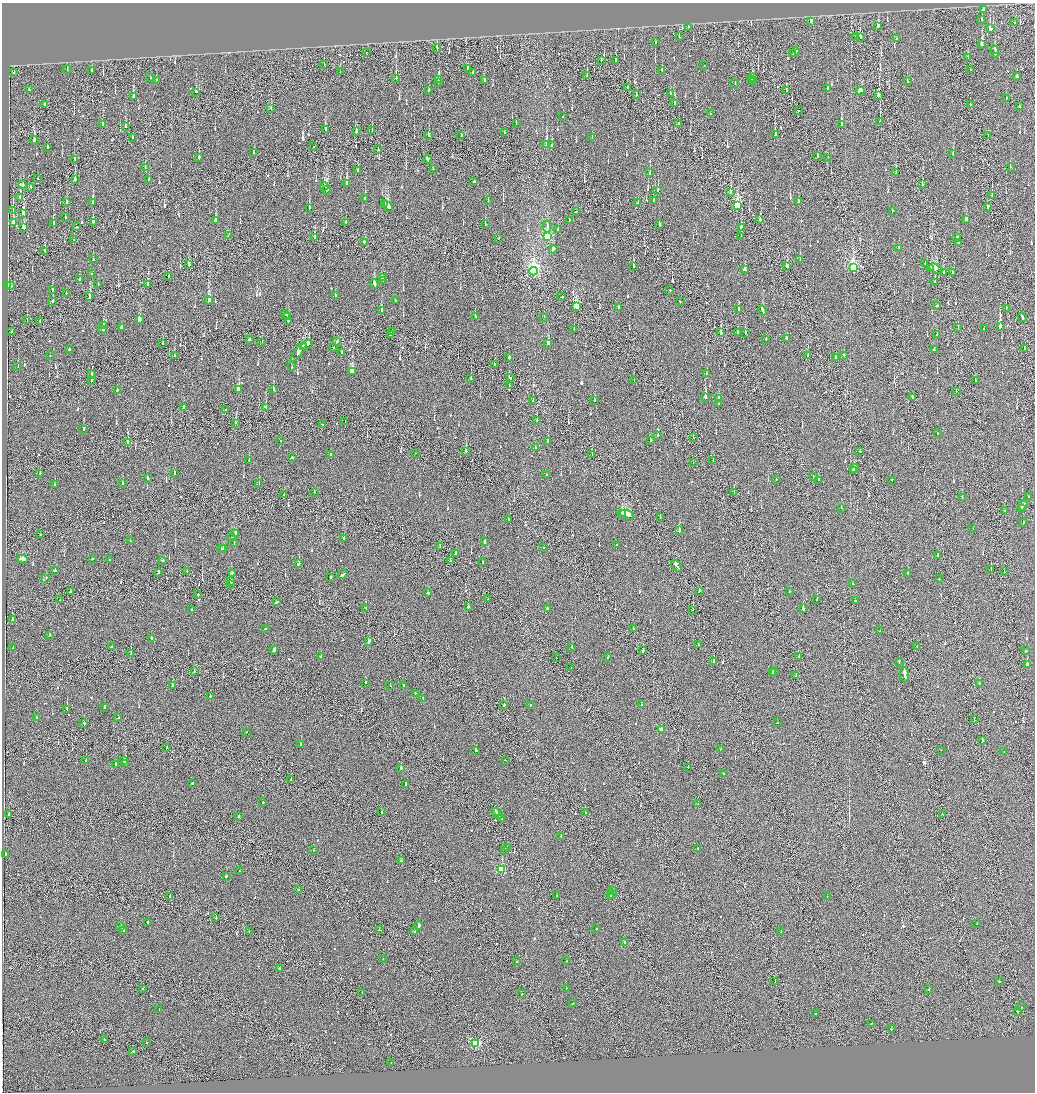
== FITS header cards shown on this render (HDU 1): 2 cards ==
NAXIS1  =                 2065
NAXIS2  =                 2180

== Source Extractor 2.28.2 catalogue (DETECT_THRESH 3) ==
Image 2065 x 2180 px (HDU 1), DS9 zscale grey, zoomed out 1/2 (1 PNG px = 2 x 2 image px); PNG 1037 x 1094 px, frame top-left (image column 1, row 2179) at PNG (2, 3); each listed source drawn as its Kron ellipse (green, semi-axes under 4 px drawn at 4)
Background -0.131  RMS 0.067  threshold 0.202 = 3 sigma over >= 5 px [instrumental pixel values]
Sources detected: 1066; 49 cannot appear on this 1/2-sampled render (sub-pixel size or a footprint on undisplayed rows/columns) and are neither listed nor drawn; of the other 1017, the 500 brightest by FLUX_AUTO listed and drawn (517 fainter detections omitted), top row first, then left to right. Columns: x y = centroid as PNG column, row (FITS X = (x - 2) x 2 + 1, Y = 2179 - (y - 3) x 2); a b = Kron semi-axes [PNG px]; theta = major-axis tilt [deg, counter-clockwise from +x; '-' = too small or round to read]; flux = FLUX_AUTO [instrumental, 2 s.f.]
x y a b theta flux
983 9 2 2 - 200
982 19 3 2 - 120
811 21 3 2 - 150
1015 23 2 2 - 110
878 26 3 2 - 140
688 27 2 1 - 170
990 29 2 2 - 1900
679 36 3 1 - 160
856 36 2 1 - 170
860 38 2 2 - 1000
896 38 2 2 - 130
656 42 2 2 - 63
982 45 3 2 - 240
437 48 4 1 - 150
995 50 4 2 - 230
795 52 5 2 - 380
995 52 6 2 -82 480
366 53 2 1 - 65
793 54 2 2 - 190
968 58 2 2 - 150
601 60 2 1 - 180
616 60 3 2 - 110
324 64 2 1 - 60
704 65 2 2 - 68
468 68 2 2 - 140
67 70 4 2 - 93
92 70 2 2 - 160
970 70 2 2 - 84
662 71 2 2 - 450
14 72 3 1 - 110
340 72 2 1 - 79
473 73 2 2 - 120
587 75 3 1 - 61
1017 76 2 2 - 110
150 77 2 2 - 490
396 78 3 2 - 450
753 78 3 2 - 74
156 80 2 2 - 95
439 80 4 2 - 180
752 80 2 2 - 380
484 81 2 2 - 240
753 81 2 2 - 160
907 81 2 2 - 340
438 82 2 2 - 100
735 84 2 2 - 76
628 87 3 1 - 120
828 88 2 2 - 130
29 90 2 2 - 220
428 90 2 2 - 63
786 91 3 2 - 89
860 91 5 2 - 400
196 92 3 2 - 160
670 94 2 1 - 99
636 95 3 1 - 65
878 96 4 2 - 660
133 97 4 2 - 160
1006 98 2 2 - 88
674 103 3 2 - 98
44 104 2 2 - 69
970 104 2 1 - 190
1019 106 2 2 - 100
271 108 2 2 - 72
798 110 2 1 - 160
710 113 2 2 - 73
563 117 2 2 - 83
880 121 3 1 - 64
516 123 2 1 - 86
679 124 2 2 - 63
103 125 2 2 - 350
841 125 3 2 - 430
125 126 4 2 - 120
325 129 3 2 - 410
356 131 2 2 - 530
372 131 3 2 - 190
504 132 2 2 - 170
775 135 2 2 - 180
988 135 2 2 - 87
429 136 3 2 - 190
461 136 2 2 - 190
592 137 2 2 - 72
133 138 2 2 - 60
34 140 4 2 - 150
546 144 3 2 - 590
552 145 2 2 - 130
47 147 2 2 - 120
314 147 2 1 - 69
378 150 2 1 - 62
254 152 2 1 - 91
953 154 2 2 - 60
817 156 3 1 - 91
199 157 2 2 - 560
828 158 2 1 - 75
74 159 2 2 - 77
427 159 4 2 - 410
1010 167 2 1 - 80
145 168 2 2 - 78
433 169 2 2 - 73
358 170 2 2 - 520
650 173 3 2 - 110
896 173 3 2 - 130
38 179 2 2 - 140
75 180 2 2 - 170
149 180 2 2 - 110
474 182 2 2 - 530
347 183 3 2 - 820
23 185 2 2 - 100
922 185 2 2 - 130
324 186 4 2 - 290
31 187 2 1 - 77
326 190 4 2 - 420
658 190 3 2 - 95
731 192 4 2 - 180
992 195 3 1 - 130
20 197 2 2 - 1100
365 199 2 2 - 320
488 200 2 1 - 210
654 201 2 2 - 130
798 201 2 2 - 75
67 202 3 2 - 78
93 202 2 2 - 230
638 203 2 2 - 110
385 204 2 1 - 190
737 205 4 3 - 1100
388 206 6 2 -50 830
309 208 3 2 - 200
987 208 2 1 - 78
13 211 3 1 - 110
576 211 2 2 - 180
892 211 2 1 - 100
23 213 3 2 - 120
65 218 2 2 - 75
760 219 2 2 - 160
216 220 3 3 - 150
569 220 2 1 - 77
966 220 3 3 - 190
93 222 3 2 - 140
346 222 2 2 - 100
13 223 3 2 - 120
53 224 3 2 - 450
485 224 2 1 - 82
659 225 2 2 - 310
76 227 2 2 - 77
547 227 6 3 86 66
741 227 3 2 - 170
23 228 3 3 - 110
558 229 2 2 - 130
228 236 2 2 - 79
741 236 2 2 - 61
548 237 4 3 - 1200
315 238 3 2 - 81
499 238 2 2 - 65
957 238 4 2 - 390
74 240 2 1 - 100
364 242 3 2 - 190
958 242 2 2 - 200
898 248 2 2 - 72
553 249 4 2 - 220
45 251 3 2 - 140
800 259 2 2 - 500
93 260 2 2 - 64
925 263 2 2 - 98
189 265 3 2 - 240
634 266 3 2 - 71
787 266 3 2 - 190
853 267 4 3 - 1700
931 268 3 1 - 130
745 269 3 2 - 1200
936 269 7 3 -29 350
534 271 4 3 - 2900
943 272 3 2 - 140
92 273 2 2 - 90
952 273 2 2 - 230
169 276 2 1 - 78
383 278 3 2 - 360
80 280 2 2 - 1600
383 280 2 2 - 340
935 282 2 1 - 62
98 284 2 2 - 66
374 284 5 2 - 1000
8 285 2 2 - 110
148 285 3 1 - 93
11 286 2 2 - 130
52 290 2 2 - 63
670 290 2 2 - 71
66 293 2 2 - 110
335 296 2 2 - 390
90 297 3 2 - 700
561 297 4 2 - 320
395 300 2 2 - 65
209 301 4 2 - 2000
680 301 2 2 - 82
53 302 2 2 - 140
576 306 4 3 - 570
937 306 3 2 - 360
619 307 3 2 - 140
1006 308 2 1 - 110
739 310 2 2 - 62
762 310 5 2 - 360
381 311 3 2 - 90
286 315 2 2 - 120
288 317 2 2 - 210
475 317 2 2 - 270
544 317 2 2 - 69
1022 317 5 2 - 450
27 320 3 1 - 230
139 320 3 2 - 160
40 321 2 1 - 86
288 321 2 2 - 150
103 325 3 2 - 110
121 327 2 2 - 520
958 327 2 2 - 84
1000 327 3 2 - 2300
574 329 2 1 - 78
984 329 2 1 - 61
103 330 2 2 - 110
12 331 2 1 - 130
392 332 2 1 - 87
738 332 2 2 - 81
721 333 3 2 - 400
745 333 2 2 - 140
390 335 3 2 - 220
936 335 2 2 - 82
786 338 3 2 - 86
249 339 3 2 - 180
766 339 2 2 - 69
262 342 2 1 - 220
337 342 2 2 - 510
163 344 2 2 - 72
548 344 3 2 - 220
307 345 6 2 25 550
304 347 2 2 - 160
334 348 2 2 - 74
1024 348 2 2 - 86
69 350 2 2 - 74
934 350 2 2 - 110
299 352 11 2 52 580
342 353 2 2 - 100
808 355 2 1 - 390
844 355 2 2 - 140
50 356 2 1 - 61
174 356 2 1 - 260
509 357 2 2 - 490
836 358 2 2 - 340
494 365 3 1 - 72
18 367 2 2 - 68
292 367 2 2 - 84
352 372 3 3 - 440
92 374 2 1 - 87
707 374 3 2 - 150
510 378 3 2 - 330
471 379 2 1 - 63
91 380 2 1 - 290
634 380 2 1 - 74
975 381 2 2 - 63
509 386 2 1 - 130
238 389 3 3 - 230
273 389 3 2 - 90
117 390 2 2 - 320
956 391 2 2 - 160
705 397 3 2 - 550
912 397 2 1 - 87
718 398 2 2 - 240
533 401 3 2 - 120
594 401 2 2 - 140
718 403 2 2 - 130
266 407 2 2 - 490
183 408 3 2 - 76
226 410 2 2 - 150
537 420 2 1 - 180
345 422 2 1 - 62
236 423 2 1 - 140
323 424 2 1 - 74
84 430 2 2 - 160
938 434 2 2 - 62
658 435 2 1 - 64
693 438 2 1 - 80
281 441 2 2 - 68
548 441 2 2 - 140
650 441 2 2 - 120
128 443 2 2 - 400
535 448 2 2 - 86
466 451 2 2 - 200
860 452 2 1 - 330
415 453 2 1 - 60
330 454 2 2 - 350
592 455 2 1 - 71
292 457 2 2 - 300
249 460 2 2 - 200
713 461 2 2 - 76
693 463 2 1 - 140
855 468 4 2 - 190
853 470 3 2 - 190
40 473 2 1 - 150
174 473 3 2 - 67
546 475 3 2 - 93
813 476 2 1 - 110
147 478 2 2 - 110
776 479 3 2 - 100
818 480 2 2 - 130
891 480 2 2 - 81
122 483 2 2 - 88
259 484 2 2 - 76
54 485 2 2 - 60
314 492 2 2 - 100
734 492 2 2 - 140
284 495 2 2 - 90
1029 497 3 2 - 140
962 498 2 2 - 97
1023 505 5 2 - 410
841 508 2 2 - 130
1022 508 2 1 - 79
1004 511 2 2 - 210
621 513 3 1 - 280
627 515 8 2 -19 810
660 518 2 1 - 84
509 519 2 2 - 180
1023 522 2 2 - 260
973 529 2 1 - 84
679 531 2 2 - 740
235 533 3 2 - 150
40 535 2 1 - 78
232 538 3 2 - 130
344 538 2 2 - 310
130 541 2 1 - 71
484 542 3 2 - 190
234 543 2 2 - 350
617 545 2 2 - 100
440 547 2 2 - 96
543 547 2 1 - 80
222 548 2 2 - 67
224 548 2 2 - 150
456 554 3 2 - 1100
937 556 2 2 - 190
23 559 5 2 - 560
92 559 2 2 - 140
110 560 2 2 - 62
162 560 2 2 - 140
450 561 2 2 - 99
483 562 2 2 - 190
299 563 3 2 - 450
677 566 6 2 -47 490
991 570 2 1 - 66
55 571 3 2 - 160
187 571 2 1 - 77
1004 572 2 2 - 68
158 573 2 2 - 260
232 573 2 2 - 64
908 573 2 2 - 76
342 575 5 2 - 350
331 577 2 2 - 330
46 579 2 1 - 65
939 579 2 2 - 79
231 581 2 2 - 350
853 583 2 1 - 86
231 584 2 1 - 97
699 591 2 2 - 130
71 592 3 2 - 200
790 592 2 1 - 130
427 593 3 2 - 220
198 595 2 2 - 85
488 599 2 2 - 130
60 600 2 1 - 310
817 600 2 1 - 110
855 601 3 2 - 150
277 602 3 2 - 140
468 607 3 2 - 230
803 608 2 2 - 580
366 609 2 2 - 63
547 609 2 2 - 140
192 610 2 2 - 110
693 610 2 1 - 100
12 620 4 2 - 470
266 628 2 2 - 100
634 629 2 1 - 130
880 631 2 2 - 70
50 635 2 2 - 79
151 638 2 2 - 240
369 642 3 2 - 540
698 645 2 2 - 210
917 646 2 2 - 130
112 647 3 2 - 290
572 647 3 2 - 120
13 648 2 2 - 120
274 650 4 2 - 4400
643 651 3 2 - 280
1025 651 2 2 - 480
131 654 2 2 - 65
321 657 2 2 - 60
608 657 2 2 - 66
799 657 2 2 - 350
556 658 2 1 - 63
714 662 2 2 - 280
899 663 2 2 - 63
1027 665 2 2 - 420
571 667 2 1 - 65
194 671 2 2 - 120
774 672 2 2 - 93
773 673 2 2 - 200
796 675 2 2 - 96
904 675 8 2 -86 7100
365 683 2 2 - 110
979 684 2 2 - 230
172 686 3 2 - 190
390 686 2 1 - 80
403 686 2 2 - 63
415 693 2 2 - 110
210 696 2 2 - 130
423 698 2 2 - 78
642 704 2 2 - 63
504 705 2 2 - 780
531 705 2 2 - 66
104 707 2 2 - 190
67 709 2 2 - 290
37 717 2 2 - 78
118 718 2 2 - 94
974 720 2 1 - 92
777 723 2 1 - 63
84 724 2 2 - 100
661 730 3 2 - 120
246 732 2 2 - 95
982 740 2 2 - 90
301 745 2 2 - 230
167 748 2 1 - 79
721 749 2 1 - 160
941 750 2 1 - 62
476 751 2 2 - 290
1004 751 2 1 - 60
86 760 2 2 - 110
505 760 2 2 - 110
124 761 2 1 - 63
125 764 4 2 - 1000
116 765 2 2 - 320
688 767 2 1 - 65
401 768 2 2 - 320
724 774 2 2 - 81
291 780 2 1 - 260
192 783 2 2 - 270
406 784 3 2 - 120
263 802 2 2 - 89
698 803 2 1 - 74
495 811 2 1 - 190
382 812 2 2 - 130
497 813 7 2 -44 680
585 813 2 2 - 160
9 814 2 2 - 110
943 815 2 2 - 120
239 817 2 1 - 91
501 818 4 2 - 230
561 836 2 2 - 260
507 848 2 2 - 83
697 848 2 2 - 150
313 850 2 1 - 100
505 850 2 1 - 65
6 854 2 1 - 210
401 861 2 2 - 84
501 869 3 3 - 780
239 871 2 2 - 83
227 876 3 2 - 170
299 889 2 1 - 66
613 891 2 1 - 300
612 894 2 1 - 69
611 895 2 2 - 96
170 896 2 2 - 390
556 896 2 2 - 63
827 896 2 1 - 62
216 918 2 2 - 120
148 923 2 1 - 340
977 924 2 1 - 67
419 926 4 2 - 330
121 927 4 2 - 370
596 928 2 2 - 77
123 930 3 2 - 520
379 930 2 1 - 83
249 931 2 1 - 62
415 931 2 1 - 220
781 932 2 1 - 67
624 942 2 2 - 250
383 959 2 1 - 120
566 961 2 2 - 66
516 962 2 2 - 140
279 968 2 2 - 140
999 981 2 2 - 97
775 982 2 1 - 130
143 988 2 2 - 60
567 988 2 1 - 77
929 989 2 1 - 77
362 993 3 2 - 140
522 994 2 2 - 71
572 1003 2 2 - 130
1022 1007 2 1 - 190
159 1009 2 2 - 95
1017 1011 2 2 - 89
815 1014 2 2 - 72
871 1023 2 2 - 61
891 1029 2 2 - 340
104 1040 2 1 - 200
146 1043 2 2 - 73
476 1043 3 3 - 1100
133 1051 2 2 - 120
391 1062 2 2 - 250
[517 fainter detections neither listed nor drawn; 49 sub-pixel or undisplayed-footprint detections neither listed nor drawn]